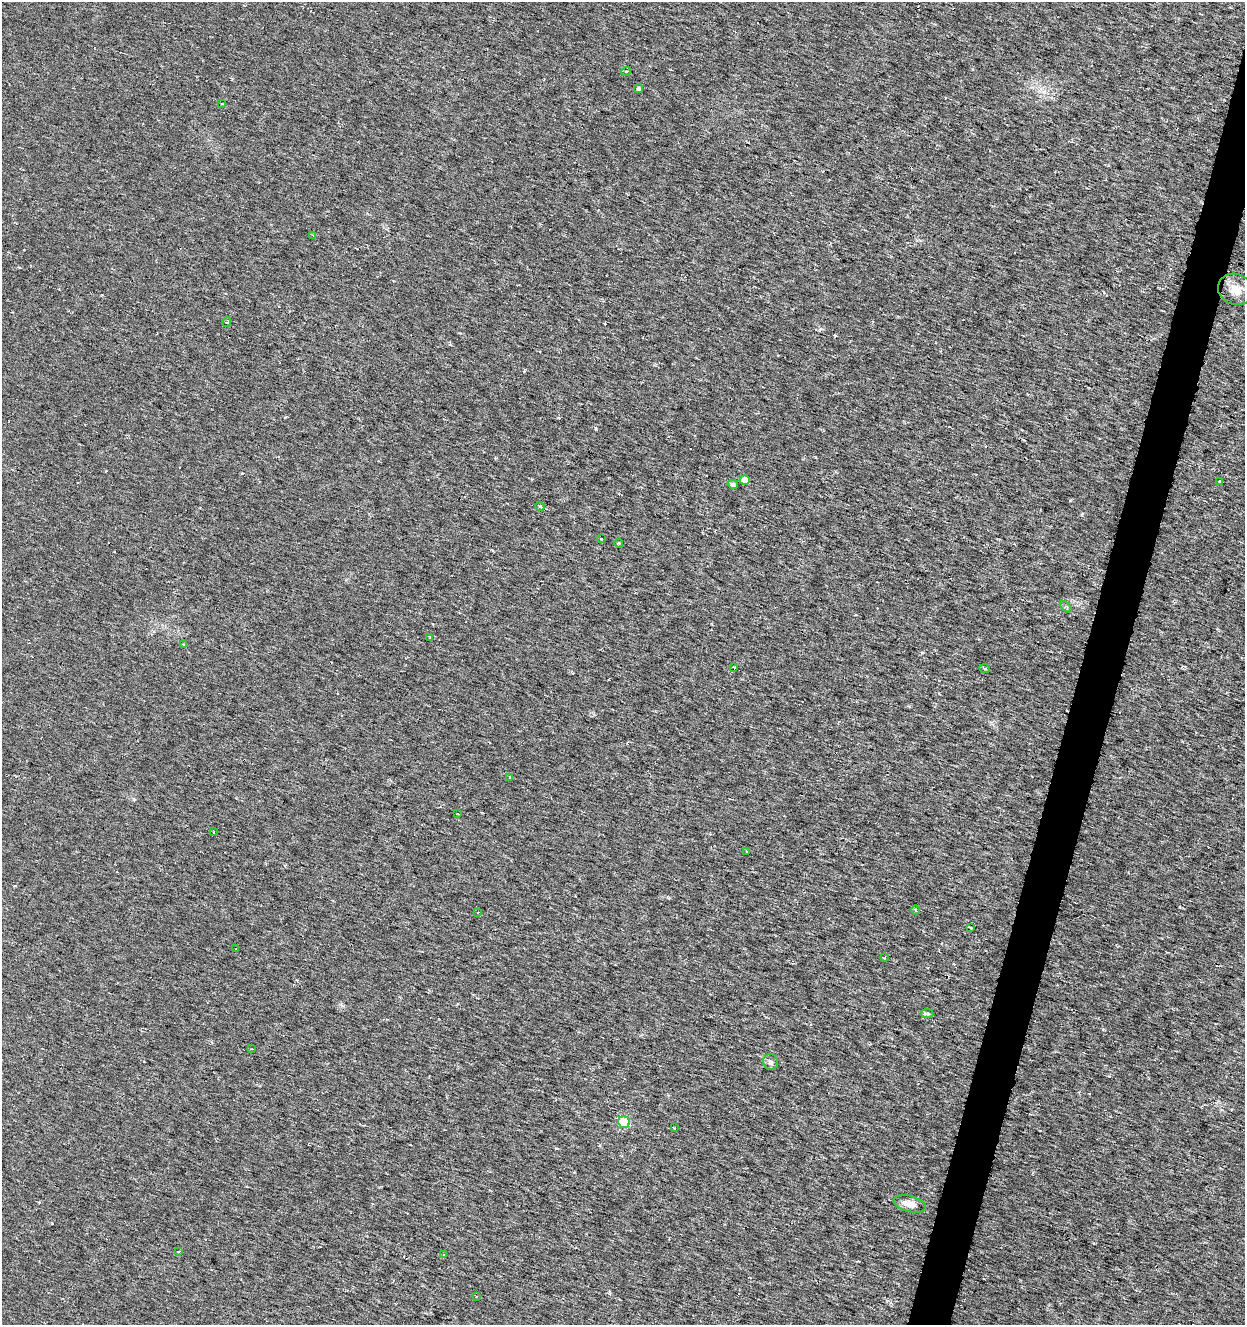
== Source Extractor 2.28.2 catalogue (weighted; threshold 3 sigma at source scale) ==
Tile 10 of 4 x 4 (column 2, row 3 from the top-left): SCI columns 1458-2700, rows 1329-2651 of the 5463 x 5298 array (HDU 1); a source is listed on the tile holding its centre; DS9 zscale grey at full resolution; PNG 1247 x 1327 px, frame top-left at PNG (2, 2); each listed source drawn as its Kron ellipse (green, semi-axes under 4 px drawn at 4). Shown black and unused: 3% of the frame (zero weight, under 3 of 6 exposures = <1% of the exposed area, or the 3 px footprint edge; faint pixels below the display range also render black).
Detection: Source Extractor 2.28.2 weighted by HDU 2 'WHT'; one run over the whole footprint, this tile lists its part. Background 0.00669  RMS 0.0034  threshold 0.0139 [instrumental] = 3 sigma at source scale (4.09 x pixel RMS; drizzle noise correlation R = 1.36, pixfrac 0.8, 0.0396/0.0396 arcsec/px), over >= 5 px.
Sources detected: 38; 3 cosmic-ray / hot-pixel residue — neither listed nor drawn; the other 35 listed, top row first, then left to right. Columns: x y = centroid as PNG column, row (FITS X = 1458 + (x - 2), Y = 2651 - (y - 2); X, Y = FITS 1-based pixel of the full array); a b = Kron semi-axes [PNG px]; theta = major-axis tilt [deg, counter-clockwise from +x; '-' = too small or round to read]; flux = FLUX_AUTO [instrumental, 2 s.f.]
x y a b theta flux
626 71 5 3 - 0.28
639 89 4 4 - 0.52
222 104 3 2 - 0.3
313 235 4 3 - 0.36
1235 289 18 15 -23 4
227 322 5 3 - 0.3
745 480 5 5 - 3.4
1220 481 4 3 - 0.43
733 484 5 4 - 0.82
540 506 5 4 - 0.45
601 539 3 2 - 0.22
618 543 4 3 - 0.46
1066 607 7 3 -45 0.45
430 637 3 3 - 0.23
184 645 4 3 - 0.58
734 667 3 2 - 0.34
985 669 5 3 - 0.31
509 777 3 3 - 0.27
457 814 3 2 - 0.26
214 832 3 2 - 0.22
747 851 4 3 - 0.69
915 910 5 3 - 0.29
478 912 3 2 - 0.22
971 928 3 2 - 0.22
236 949 2 2 - 0.22
885 958 4 2 - 0.26
927 1013 6 4 -8 0.64
252 1049 2 2 - 0.27
770 1062 8 7 - 1
624 1122 6 5 - 12
674 1128 3 2 - 0.33
910 1204 16 8 -15 2.6
178 1252 3 3 - 0.51
444 1255 4 3 - 0.32
476 1296 3 2 - 0.26
Unlisted compact peaks at least as high as the median listed source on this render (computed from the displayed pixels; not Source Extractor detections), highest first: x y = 596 429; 1109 1076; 556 1148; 134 799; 1082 514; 242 473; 1070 500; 922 653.